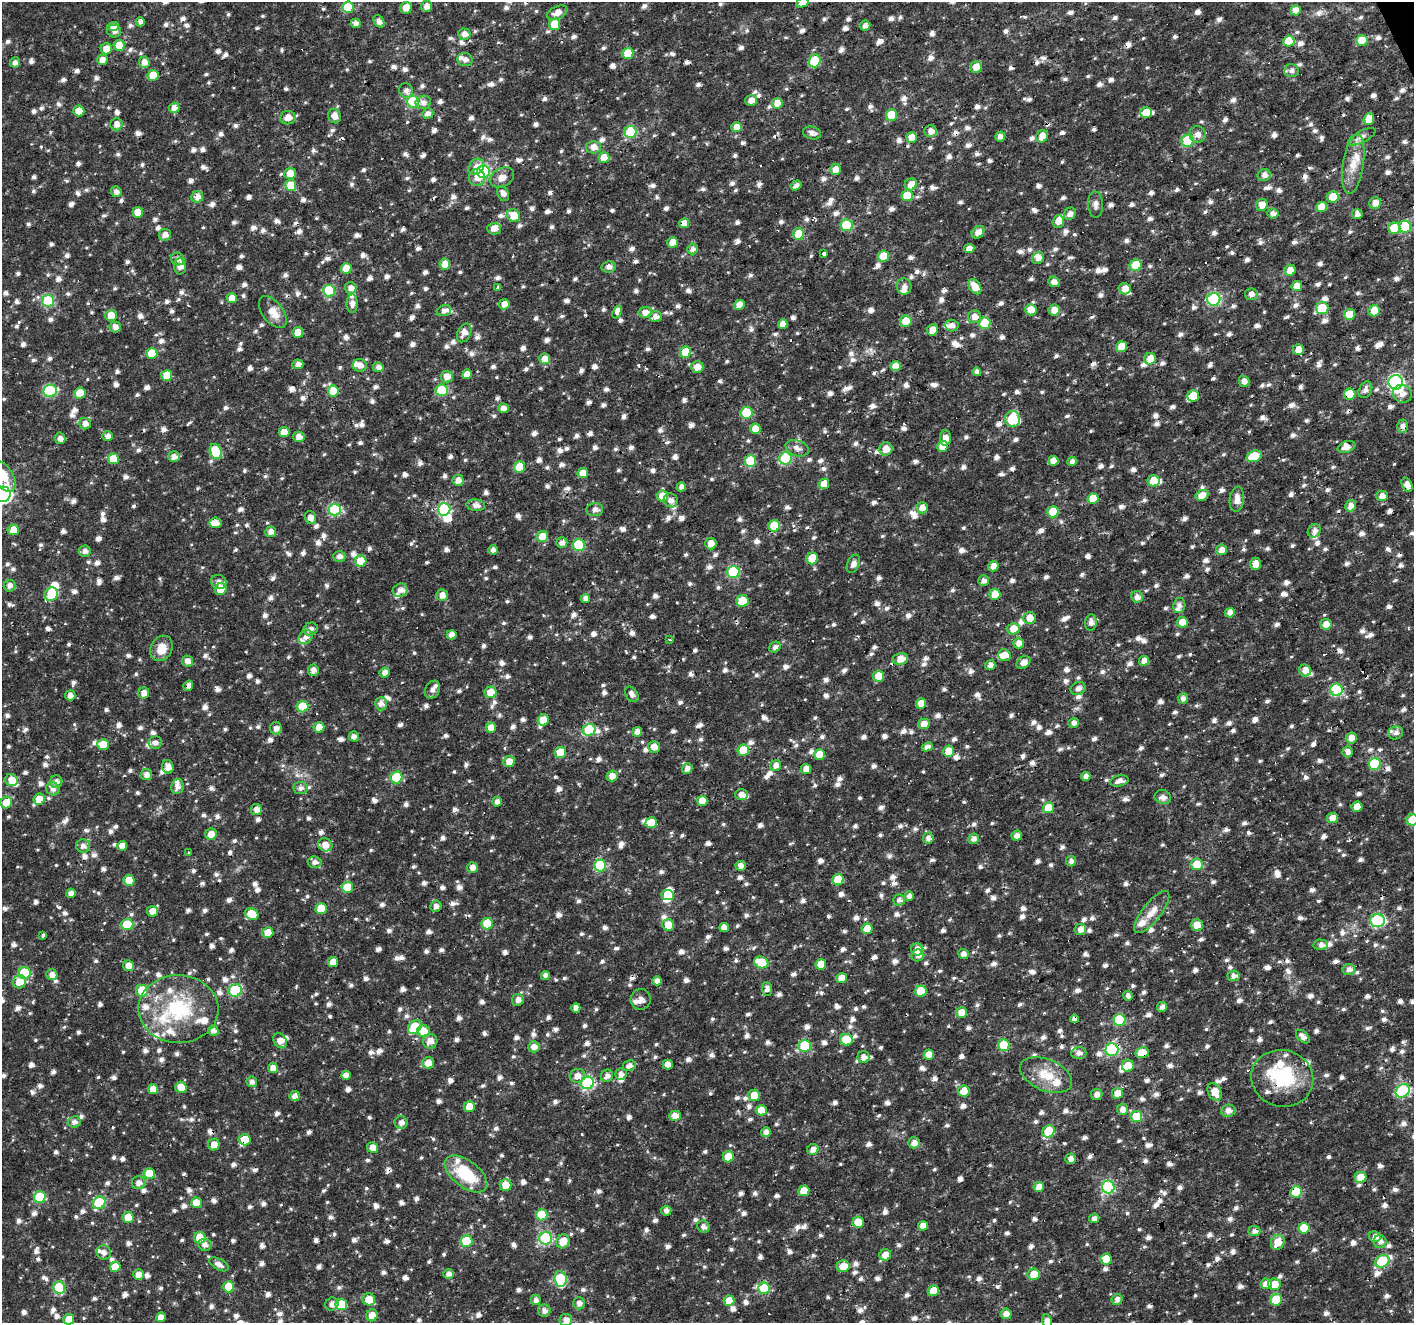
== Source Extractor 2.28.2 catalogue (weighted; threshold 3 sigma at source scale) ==
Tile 10 of 4 x 4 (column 2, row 3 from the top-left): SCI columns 1413-2824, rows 1463-2783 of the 5648 x 5509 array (HDU 1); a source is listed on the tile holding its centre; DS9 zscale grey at full resolution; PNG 1416 x 1325 px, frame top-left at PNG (2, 2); each listed source drawn as its Kron ellipse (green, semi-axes under 4 px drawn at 4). Shown black and unused: <1% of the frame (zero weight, under 2 of 3 exposures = <1% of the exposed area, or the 3 px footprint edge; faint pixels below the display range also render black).
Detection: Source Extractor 2.28.2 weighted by HDU 2 'WHT'; one run over the whole footprint, this tile lists its part. Background 0.0194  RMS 0.0028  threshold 0.0126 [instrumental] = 3 sigma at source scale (4.5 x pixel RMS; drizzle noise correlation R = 1.50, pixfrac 1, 0.0396/0.0396 arcsec/px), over >= 5 px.
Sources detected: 1917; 5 inside a brighter object's white glare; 27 cosmic-ray / hot-pixel residue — neither listed nor drawn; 63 inside a brighter listed object's ellipse — not listed separately; of the other 1822, all 500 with FLUX_AUTO >= 1.39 (the completeness limit of this list) listed and drawn (1322 fainter detections not listed), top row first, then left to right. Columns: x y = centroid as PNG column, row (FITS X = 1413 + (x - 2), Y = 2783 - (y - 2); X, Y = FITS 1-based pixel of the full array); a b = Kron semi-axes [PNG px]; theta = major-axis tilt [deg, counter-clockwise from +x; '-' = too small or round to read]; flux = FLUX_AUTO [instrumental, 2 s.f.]
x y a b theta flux
803 2 6 4 27 2.5
426 6 5 5 - 1.8
348 7 5 5 - 9.6
406 8 6 6 - 3.2
1296 10 5 5 - 3.9
557 13 11 6 24 2.5
379 21 7 5 -57 1.7
140 22 4 4 - 1.5
355 23 5 4 - 1.7
554 24 6 5 - 5.8
865 26 5 5 - 1.6
113 27 5 4 - 2.3
114 31 7 6 - 1.5
464 34 6 5 - 2
1362 40 6 5 - 5.4
1289 41 5 5 - 7
119 45 5 5 - 6
106 49 5 5 - 3.3
628 53 5 5 - 8.5
102 60 5 5 - 2.7
465 60 7 6 - 1.6
815 61 6 5 - 15
15 62 5 5 - 1.5
144 62 5 5 - 2.3
976 67 6 5 - 3.3
1291 71 7 6 - 1.4
153 75 5 5 - 6.6
406 91 7 6 - 1.5
751 100 6 5 - 2.2
413 102 6 6 - 23
423 102 8 6 19 1.4
777 103 5 5 - 4.4
174 108 5 5 - 2.5
79 111 5 5 - 5.7
428 113 6 5 - 1.4
1146 113 6 5 - 5
891 115 5 5 - 10
335 116 7 6 - 2.2
288 118 8 7 - 2.4
1369 119 6 5 - 3.6
116 124 6 6 - 2
737 127 5 5 - 3.5
931 131 6 6 - 2
630 132 6 6 - 16
812 133 9 6 -16 1.6
1198 134 8 8 - 1.9
1042 136 6 5 - 3.1
911 137 5 5 - 3.6
1000 137 5 5 - 1.6
1362 137 15 6 27 1.5
1188 141 6 6 - 18
594 147 7 6 - 2.3
604 158 5 5 - 5.3
1353 164 30 10 81 5.5
476 167 9 7 53 2.3
835 169 6 5 - 2.6
483 172 6 6 - 37
290 173 5 5 - 3.4
1264 175 6 6 - 1.6
502 177 13 9 26 2.1
477 178 8 8 - 2.3
911 184 6 6 - 3
291 185 5 5 - 6.3
796 185 6 4 35 1.4
116 192 5 5 - 1.4
503 193 8 5 -64 1.4
907 196 6 5 - 8.6
197 197 6 5 - 2.2
1333 197 6 5 - 5.5
1375 203 6 5 - 2.6
1095 204 13 7 -86 1.5
1262 205 6 5 - 3.2
1321 207 5 5 - 3.8
138 212 5 5 - 4.9
1070 214 7 5 44 1.6
1273 214 5 5 - 1.6
1357 214 5 5 - 1.5
513 216 7 6 - 4.5
1058 221 6 6 - 2.2
684 223 5 5 - 3.1
847 225 6 6 - 14
1405 227 6 6 - 17
1394 228 6 5 - 6.2
494 229 7 6 - 2.4
978 232 7 5 44 2.1
799 234 6 5 - 10
165 235 6 5 - 2
673 242 5 5 - 3.5
693 249 5 5 - 1.5
969 249 5 4 - 2.6
824 254 3 3 - 7.6
883 256 6 5 - 7.2
1038 258 6 5 - 1.5
178 259 7 6 - 1.4
445 264 5 5 - 3.7
1136 265 6 5 - 7.6
180 266 8 6 88 2
609 267 7 5 8 1.4
346 268 5 5 - 4.5
1290 270 6 5 - 2.9
1054 282 6 5 - 1.7
904 286 8 7 - 1.5
1297 286 5 5 - 3.2
498 287 3 3 - 3.4
975 287 8 5 -54 4.4
351 288 6 5 - 1.7
1125 289 6 5 - 2.7
329 291 6 6 - 19
1251 294 6 6 - 1.5
232 298 5 5 - 3.7
1214 299 6 6 - 33
48 301 6 6 - 20
352 304 9 5 89 1.6
504 304 5 5 - 2.6
739 305 5 5 - 3.1
1322 308 6 6 - 9.6
1031 310 6 5 - 5
1054 310 5 5 - 2.7
444 311 7 5 19 1.4
1374 311 6 5 - 4.8
273 312 18 10 -52 3.6
617 312 6 4 66 3.7
645 312 7 5 8 2.4
1349 314 5 5 - 5.8
111 315 6 5 - 3.5
655 316 6 5 - 1.7
974 317 6 6 - 2.2
906 321 6 5 - 5
985 323 6 5 - 11
783 324 5 4 - 2.4
952 326 7 6 - 1.6
115 327 5 5 - 1.7
932 330 6 5 - 3.2
298 332 5 5 - 4.4
464 333 10 6 63 2.3
1122 347 5 5 - 5.8
1298 350 5 5 - 2.9
685 352 5 5 - 8.1
152 353 5 5 - 9.3
545 359 5 5 - 3.6
1150 359 6 5 - 4.9
298 364 5 5 - 1.6
360 365 7 6 - 2
895 366 5 5 - 3
378 367 5 5 - 1.6
697 367 6 6 - 3
977 372 4 4 - 1.7
467 374 5 4 - 2.6
167 376 5 5 - 5.6
447 376 6 6 - 2.3
1244 381 5 5 - 1.8
1396 382 7 7 - 60
442 390 6 6 - 13
1365 390 9 6 63 1.5
50 391 6 6 - 27
333 391 5 5 - 8
80 393 5 5 - 5
1350 394 5 5 - 8.9
1402 394 9 9 - 2.2
1193 396 6 5 - 6.6
503 408 5 5 - 2
747 413 6 6 - 13
1013 419 8 7 - 16
85 424 6 5 - 1.8
1402 426 7 5 -89 1.5
755 429 5 5 - 3.9
284 432 5 5 - 3.8
108 436 5 5 - 1.5
299 437 6 5 - 2.2
60 438 5 5 - 1.5
945 438 8 5 89 2.4
942 446 5 5 - 4
1347 447 9 5 19 2
797 448 12 7 -19 1.6
886 449 6 6 - 3.5
216 452 8 6 -67 15
1254 456 7 5 21 7.8
174 457 6 5 - 1.8
785 458 6 6 - 24
113 459 5 5 - 5.6
750 461 6 6 - 12
1053 461 5 5 - 2.8
1072 461 5 4 - 1.4
519 467 6 5 - 6.9
583 473 5 5 - 4.2
2 475 18 10 -56 6.2
458 480 6 5 - 2.4
1153 481 6 5 - 6
824 484 5 5 - 2.9
1407 485 7 5 -63 2.8
681 487 5 4 - 1.8
3 494 8 7 - 100
1202 495 6 5 - 3.2
662 496 5 5 - 5
1382 496 6 5 - 2.3
1093 499 5 5 - 6.2
1237 499 13 7 82 2.1
671 500 7 6 - 1.6
476 505 9 6 -6 2
1351 506 6 5 - 2.1
922 508 6 5 - 2.6
444 509 6 6 - 28
335 510 6 6 - 25
595 510 8 6 7 1.5
1053 512 5 5 - 7.7
310 518 7 5 -65 1.8
215 523 6 5 - 2.2
774 526 6 5 - 8.8
13 530 6 5 - 3.1
1314 531 7 6 - 1.6
271 532 5 5 - 1.8
542 537 5 5 - 5
562 543 5 5 - 1.6
711 544 6 5 - 2.4
579 545 6 6 - 18
493 550 5 4 - 1.5
1221 550 5 5 - 2.5
85 551 6 5 - 1.5
339 556 6 5 - 1.5
812 558 6 5 - 6.2
361 561 5 5 - 6.9
853 564 9 6 65 2
1255 564 6 5 - 2.6
993 566 5 5 - 2.6
733 572 6 6 - 22
983 581 5 5 - 1.5
219 582 8 7 - 1.7
9 586 6 5 - 1.6
221 589 6 5 - 5.5
400 590 7 6 - 1.8
51 594 7 6 - 9.6
995 594 5 5 - 6.6
442 595 6 5 - 2.2
1137 597 6 5 - 1.7
585 598 5 4 - 1.6
742 601 6 6 - 5.9
1179 605 7 6 - 1.4
1230 613 5 4 - 2.2
1030 618 6 6 - 3.2
1182 622 5 5 - 4.5
1091 623 8 6 85 1.8
1326 624 6 5 - 2.6
311 629 7 6 - 1.5
1013 629 6 5 - 3.4
452 635 5 4 - 2.3
306 637 8 6 40 1.7
670 640 3 3 - 2.1
1018 643 5 5 - 2
775 647 6 5 - 1.5
161 648 13 10 61 4.3
1004 655 6 6 - 2.8
900 659 8 6 13 3.3
187 661 6 5 - 2
1144 661 5 5 - 2.3
1023 662 8 5 33 2.4
990 665 5 5 - 1.5
313 670 6 5 - 1.7
1305 670 6 6 - 2.4
385 673 5 5 - 1.8
879 676 5 5 - 6.4
188 686 5 4 - 1.4
1078 688 8 6 29 1.5
432 690 9 7 58 1.6
1337 690 6 6 - 24
491 692 6 5 - 4.9
144 693 5 5 - 2.2
632 694 8 6 -58 1.5
70 695 5 5 - 1.8
1183 698 5 5 - 1.4
921 703 5 5 - 3
381 704 7 6 - 2.1
303 707 6 5 - 12
543 720 6 5 - 6.3
1074 723 5 5 - 1.5
924 724 5 5 - 3.4
319 727 5 5 - 3.3
276 728 6 6 - 1.9
491 728 5 5 - 3.7
589 730 6 6 - 16
637 732 5 4 - 2.3
1396 733 7 6 - 1.4
354 736 5 5 - 1.5
1351 738 6 5 - 2.6
155 743 6 6 - 1.5
103 744 5 5 - 4.7
654 747 6 5 - 2.5
927 747 5 4 - 1.4
743 750 5 5 - 7.5
948 751 5 5 - 4.2
561 752 5 5 - 6.9
1348 752 5 5 - 1.5
820 754 5 5 - 5.1
509 761 6 5 - 3.2
1375 764 6 6 - 18
776 765 6 5 - 1.8
168 767 7 5 -73 2.4
687 769 6 5 - 1.5
806 769 5 5 - 2.8
146 775 5 5 - 1.9
612 776 5 5 - 2.7
396 777 6 6 - 15
1086 777 5 4 - 1.6
12 780 6 6 - 3.6
1119 781 9 5 13 1.7
56 782 6 6 - 1.5
177 786 7 6 - 1.6
300 788 7 6 - 1.4
53 789 7 6 - 1.6
741 795 6 5 - 2.3
1163 797 8 7 - 1.6
39 799 6 5 - 3.8
702 801 5 5 - 3.6
497 802 5 5 - 1.7
6 803 6 5 - 4.6
1357 807 5 5 - 2.6
1048 808 5 5 - 6.5
256 809 5 5 - 2
1332 818 5 5 - 3.1
1412 820 6 5 - 7.8
651 822 6 5 - 4.2
211 834 6 5 - 3.1
1017 835 5 5 - 1.5
928 838 5 5 - 1.7
973 839 5 5 - 1.5
325 845 7 6 - 2.7
83 846 7 6 - 1.5
122 846 5 5 - 2.6
189 852 3 3 - 2.7
1071 861 5 5 - 1.4
315 862 7 5 -5 1.6
1197 864 6 6 - 6.1
600 866 6 6 - 20
741 866 5 5 - 1.8
473 867 5 5 - 1.9
129 880 5 5 - 5.6
838 880 6 5 - 8.6
347 887 6 5 - 7.2
71 893 5 4 - 1.6
668 895 6 5 - 6.8
909 896 5 4 - 1.5
899 900 6 5 - 1.4
436 906 6 5 - 1.7
321 908 5 5 - 7.1
152 911 5 5 - 3.1
1152 912 26 9 52 3.9
251 914 7 5 -23 7.5
1378 920 7 6 - 33
127 924 6 5 - 9.2
487 924 6 5 - 9.4
668 925 6 5 - 4.4
1197 925 6 5 - 3.3
724 927 5 4 - 1.9
867 929 5 5 - 3.8
1080 930 6 5 - 2
268 933 5 5 - 4.2
43 936 3 3 - 2
1321 945 7 5 -2 1.4
917 949 6 6 - 3.1
963 954 5 5 - 1.7
918 955 6 6 - 1.4
333 962 5 5 - 3.4
761 962 7 5 -19 9.2
821 964 5 5 - 4.7
129 966 5 5 - 2.8
1349 969 6 5 - 1.6
24 973 6 6 - 16
52 975 5 5 - 1.9
545 976 4 4 - 1.6
1233 976 6 5 - 1.5
842 978 5 5 - 4
657 981 5 4 - 1.8
19 982 7 6 - 4.3
767 989 7 5 -84 1.4
235 990 7 6 - 22
142 991 6 5 - 11
921 991 5 5 - 8.5
1128 996 5 5 - 1.4
641 999 10 10 - 1.8
518 1000 6 6 - 1.6
1162 1007 5 5 - 1.6
576 1008 5 4 - 1.6
178 1009 40 34 -2 26
962 1013 5 5 - 5.7
1074 1019 4 4 - 1.4
1119 1020 6 6 - 19
415 1027 8 6 48 14
213 1031 5 5 - 1.4
423 1031 6 6 - 3.9
1303 1037 8 5 -43 1.7
846 1040 6 6 - 8.4
280 1041 8 6 -55 2.6
430 1041 7 7 - 2.4
1004 1045 6 5 - 12
805 1046 6 6 - 18
534 1047 6 5 - 1.9
1112 1050 6 6 - 30
1079 1053 7 6 - 1.5
1142 1053 7 5 12 5.5
929 1055 5 5 - 3.5
863 1057 6 6 - 1.9
428 1063 6 5 - 2.7
668 1065 5 5 - 2.6
629 1066 6 5 - 1.5
1128 1066 6 6 - 3.6
273 1068 5 5 - 2.9
621 1074 6 5 - 1.5
346 1075 5 4 - 2
1046 1075 27 15 -23 7.4
577 1076 7 7 - 2.4
607 1076 6 6 - 1.4
1282 1078 31 28 -13 19
252 1082 5 5 - 1.5
587 1083 6 6 - 36
181 1087 6 5 - 4.7
153 1089 5 5 - 2.9
964 1091 5 5 - 5.3
1403 1091 7 6 - 32
1215 1092 9 6 -63 3.6
1117 1093 5 5 - 3.6
1097 1094 6 5 - 1.5
754 1095 6 5 - 4
295 1096 5 5 - 1.7
469 1106 5 5 - 3.3
1122 1109 5 5 - 1.9
761 1110 5 5 - 4.3
1228 1111 7 6 - 1.7
675 1116 6 5 - 3.3
1136 1117 5 5 - 10
74 1122 6 5 - 1.6
401 1123 6 6 - 1.5
1049 1131 6 5 - 12
766 1132 5 4 - 1.6
245 1140 6 6 - 5.3
914 1143 6 5 - 1.9
214 1145 6 5 - 3
373 1148 6 5 - 2.4
813 1149 6 5 - 2
728 1157 5 5 - 6.7
1070 1159 5 5 - 1.6
149 1174 6 5 - 5.7
466 1174 25 13 -37 14
1361 1178 6 5 - 5.2
138 1183 6 6 - 1.7
505 1185 6 6 - 3.8
1039 1187 5 5 - 2.5
1108 1187 6 6 - 31
804 1191 5 5 - 5.3
1296 1192 6 5 - 11
40 1197 6 6 - 14
99 1203 6 6 - 18
196 1203 5 5 - 4.3
666 1211 5 5 - 1.4
542 1215 6 5 - 11
128 1217 5 5 - 4.3
1094 1218 5 4 - 1.4
858 1222 5 5 - 6.5
923 1226 5 4 - 3.2
703 1227 6 5 - 1.4
1304 1228 5 5 - 6.9
1254 1231 6 5 - 1.5
1375 1237 6 5 - 1.8
200 1238 6 5 - 6.5
546 1238 6 6 - 33
466 1241 6 6 - 14
563 1241 7 6 - 4.8
1278 1242 8 6 57 4.3
1380 1242 6 6 - 1.4
205 1245 7 6 - 1.6
104 1252 7 7 - 1.4
885 1255 6 5 - 2.8
1106 1259 5 5 - 5.8
1382 1261 7 6 - 19
219 1264 11 5 -29 1.8
843 1266 6 6 - 3.8
115 1267 5 5 - 4.2
449 1274 5 5 - 1.6
1034 1274 6 5 - 4.8
138 1275 5 5 - 2.2
560 1279 8 6 -81 18
1266 1284 6 5 - 2.8
1274 1284 6 6 - 3.8
229 1287 5 5 - 8.3
59 1288 6 6 - 17
764 1288 6 5 - 11
933 1291 6 5 - 4.9
369 1299 6 6 - 4.8
536 1300 5 5 - 1.5
1117 1300 6 5 - 1.4
1276 1300 6 6 - 9.1
729 1301 5 5 - 5
579 1303 6 6 - 1.5
332 1304 7 6 - 1.5
341 1304 6 5 - 11
544 1311 6 6 - 1.4
1006 1314 5 5 - 1.9
372 1315 6 5 - 3.2
161 1317 5 5 - 2.7
69 1319 5 5 - 3.8
566 1320 6 6 - 2.1
1047 1321 7 5 -79 2.5
Overlapping masked pixels (flux is a lower limit): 10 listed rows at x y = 1405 227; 1350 394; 1013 419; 188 686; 1074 1019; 1112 1050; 1142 1053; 1282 1078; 245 1140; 1296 1192
Isophote crosses this tile's border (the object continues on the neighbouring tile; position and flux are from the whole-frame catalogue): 8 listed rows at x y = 803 2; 1405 227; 2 475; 3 494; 1412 820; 69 1319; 566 1320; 1047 1321